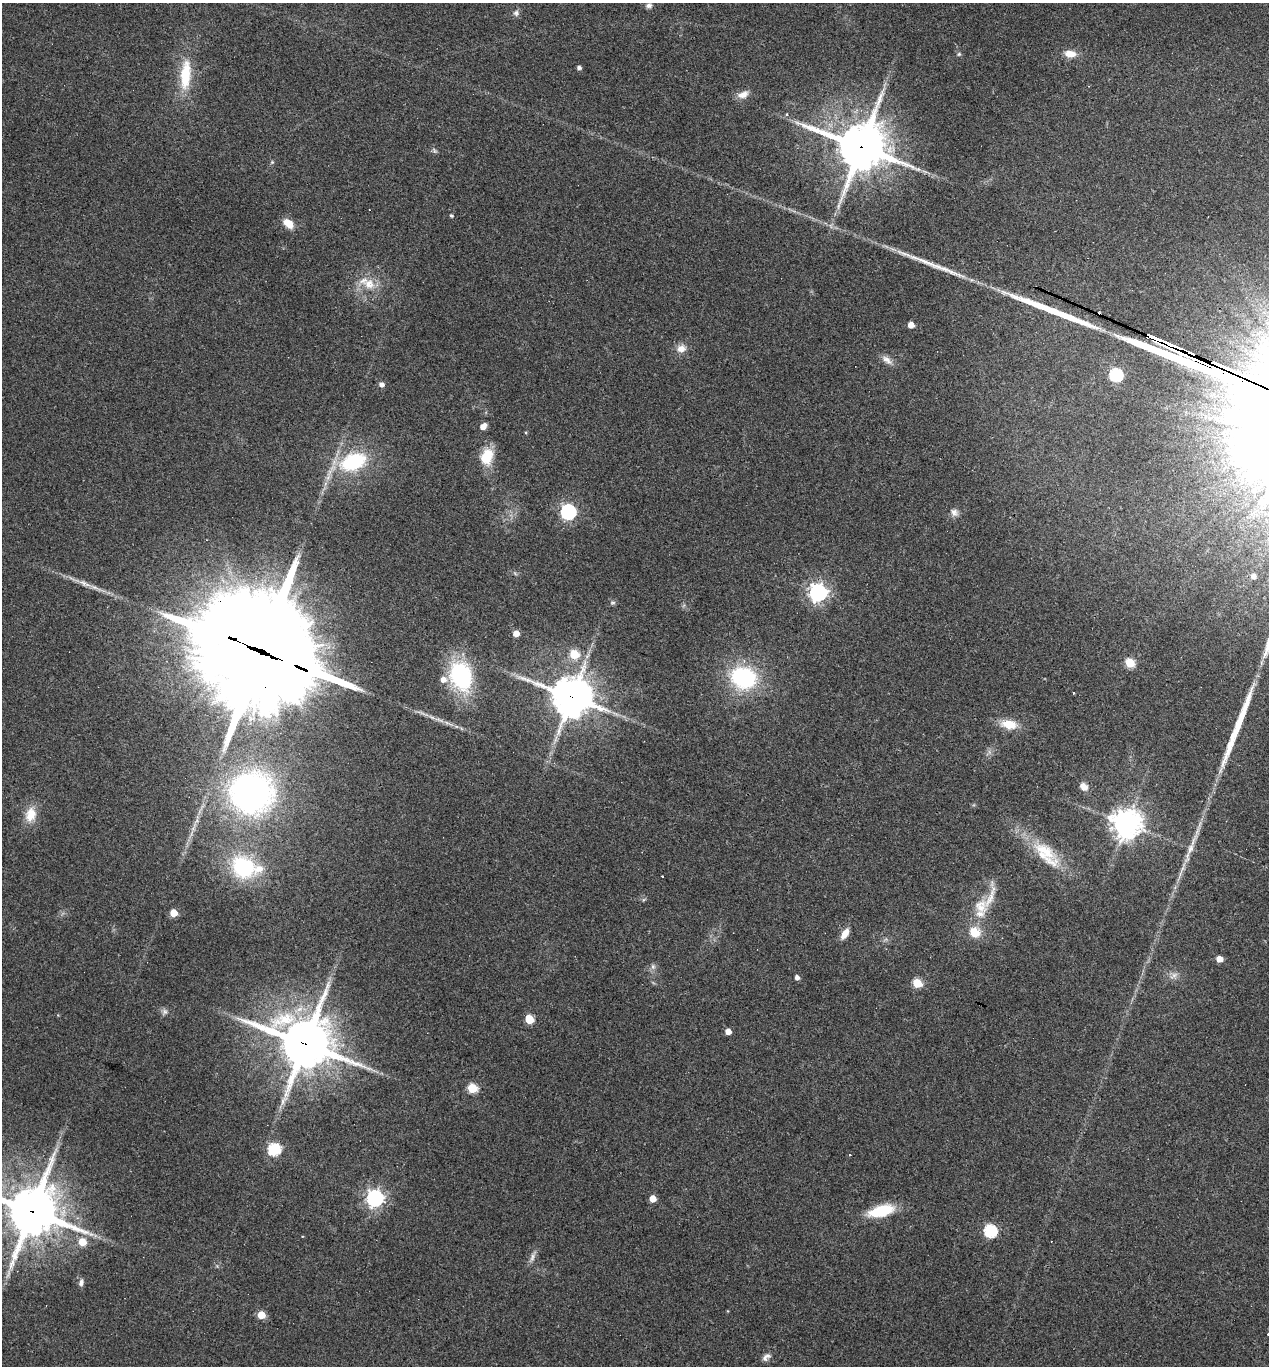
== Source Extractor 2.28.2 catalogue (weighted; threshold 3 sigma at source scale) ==
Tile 6 of 4 x 4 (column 2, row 2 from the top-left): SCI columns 1401-2667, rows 2744-4107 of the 5526 x 5510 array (HDU 1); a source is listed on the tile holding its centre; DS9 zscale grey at full resolution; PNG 1271 x 1368 px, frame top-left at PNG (2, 3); no overlay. Shown black and unused: <1% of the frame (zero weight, under 3 of 4 exposures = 4% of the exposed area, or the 3 px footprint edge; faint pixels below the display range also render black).
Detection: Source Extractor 2.28.2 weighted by HDU 2 'WHT'; one run over the whole footprint, this tile lists its part. Background 0.0797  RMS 0.0055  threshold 0.0248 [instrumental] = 3 sigma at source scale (4.5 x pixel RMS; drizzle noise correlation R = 1.50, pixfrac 1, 0.05/0.05 arcsec/px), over >= 5 px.
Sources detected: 84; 1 too faint to see at this stretch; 1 cosmic-ray / hot-pixel residue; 4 long thin detections or spike segments (spike, bleed or trail) — not listed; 5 inside a brighter listed object's ellipse — not listed separately; the other 73 listed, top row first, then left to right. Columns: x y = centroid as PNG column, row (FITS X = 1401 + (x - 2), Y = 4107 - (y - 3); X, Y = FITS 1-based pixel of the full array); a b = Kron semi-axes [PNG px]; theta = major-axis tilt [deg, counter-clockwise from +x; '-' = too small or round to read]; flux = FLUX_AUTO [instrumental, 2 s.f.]
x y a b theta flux
649 5 8 6 7 1.8
516 13 9 8 - 1.9
959 54 5 5 - 0.84
1070 54 14 8 -7 5.8
579 68 4 4 - 1.7
185 75 36 12 85 21
743 94 15 8 27 4.3
787 114 4 3 - 0.85
861 147 17 15 -18 2400
434 151 7 4 -71 0.93
272 162 6 4 45 0.69
451 215 4 4 - 0.96
288 223 13 8 -41 6.3
369 284 17 15 -37 9.5
911 325 5 4 - 5.8
1161 342 46 8 -24 3900
681 349 10 8 0 4.5
887 360 17 8 -37 3.6
1116 375 6 6 - 76
381 384 5 5 - 2.6
483 426 6 4 36 5.1
487 456 19 13 74 14
353 462 32 19 20 40
568 512 6 6 - 140
954 512 11 9 -53 2.6
1253 576 5 5 - 2.3
83 583 15 6 -29 3.3
818 592 7 7 - 250
612 603 8 5 6 1.1
516 633 5 5 - 5.9
262 651 49 33 -25 17000
574 654 5 5 - 24
1130 663 5 5 - 29
461 676 29 21 -70 59
743 677 25 21 -15 55
1074 693 3 3 - 1
572 697 14 12 -22 1600
1009 724 16 10 -10 11
1084 787 10 8 -43 3.7
251 793 39 37 0 180
31 815 20 13 76 8.9
1127 824 10 9 - 710
1045 851 55 18 -48 24
1187 857 23 7 75 5.4
243 867 27 22 -35 44
663 876 3 3 - 2.1
981 906 22 18 -79 12
174 913 5 5 - 11
974 932 12 11 - 9.7
845 934 13 7 58 5
1219 959 5 4 - 6.2
653 966 8 6 -70 1.5
1174 975 13 6 31 2.6
797 977 5 4 - 2.5
917 983 5 5 - 25
165 1012 8 6 -89 1.6
529 1019 6 5 - 20
728 1031 5 4 - 5.4
305 1044 18 16 -23 2800
472 1088 5 5 - 28
274 1149 6 6 - 62
849 1154 3 2 - 0.55
375 1198 7 7 - 220
653 1199 5 5 - 8.3
32 1211 17 16 - 2800
881 1211 27 11 15 23
990 1231 6 6 - 74
82 1242 5 5 - 12
533 1257 15 6 71 2.4
81 1283 9 6 76 1.9
261 1315 5 5 - 13
1268 1335 3 2 - 0.71
766 1357 13 7 39 2.4
Overlapping masked pixels (flux is a lower limit): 6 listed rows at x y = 861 147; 1161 342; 262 651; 572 697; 305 1044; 32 1211
Isophote crosses this tile's border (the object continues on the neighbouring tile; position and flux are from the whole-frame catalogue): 2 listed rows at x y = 32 1211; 1268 1335